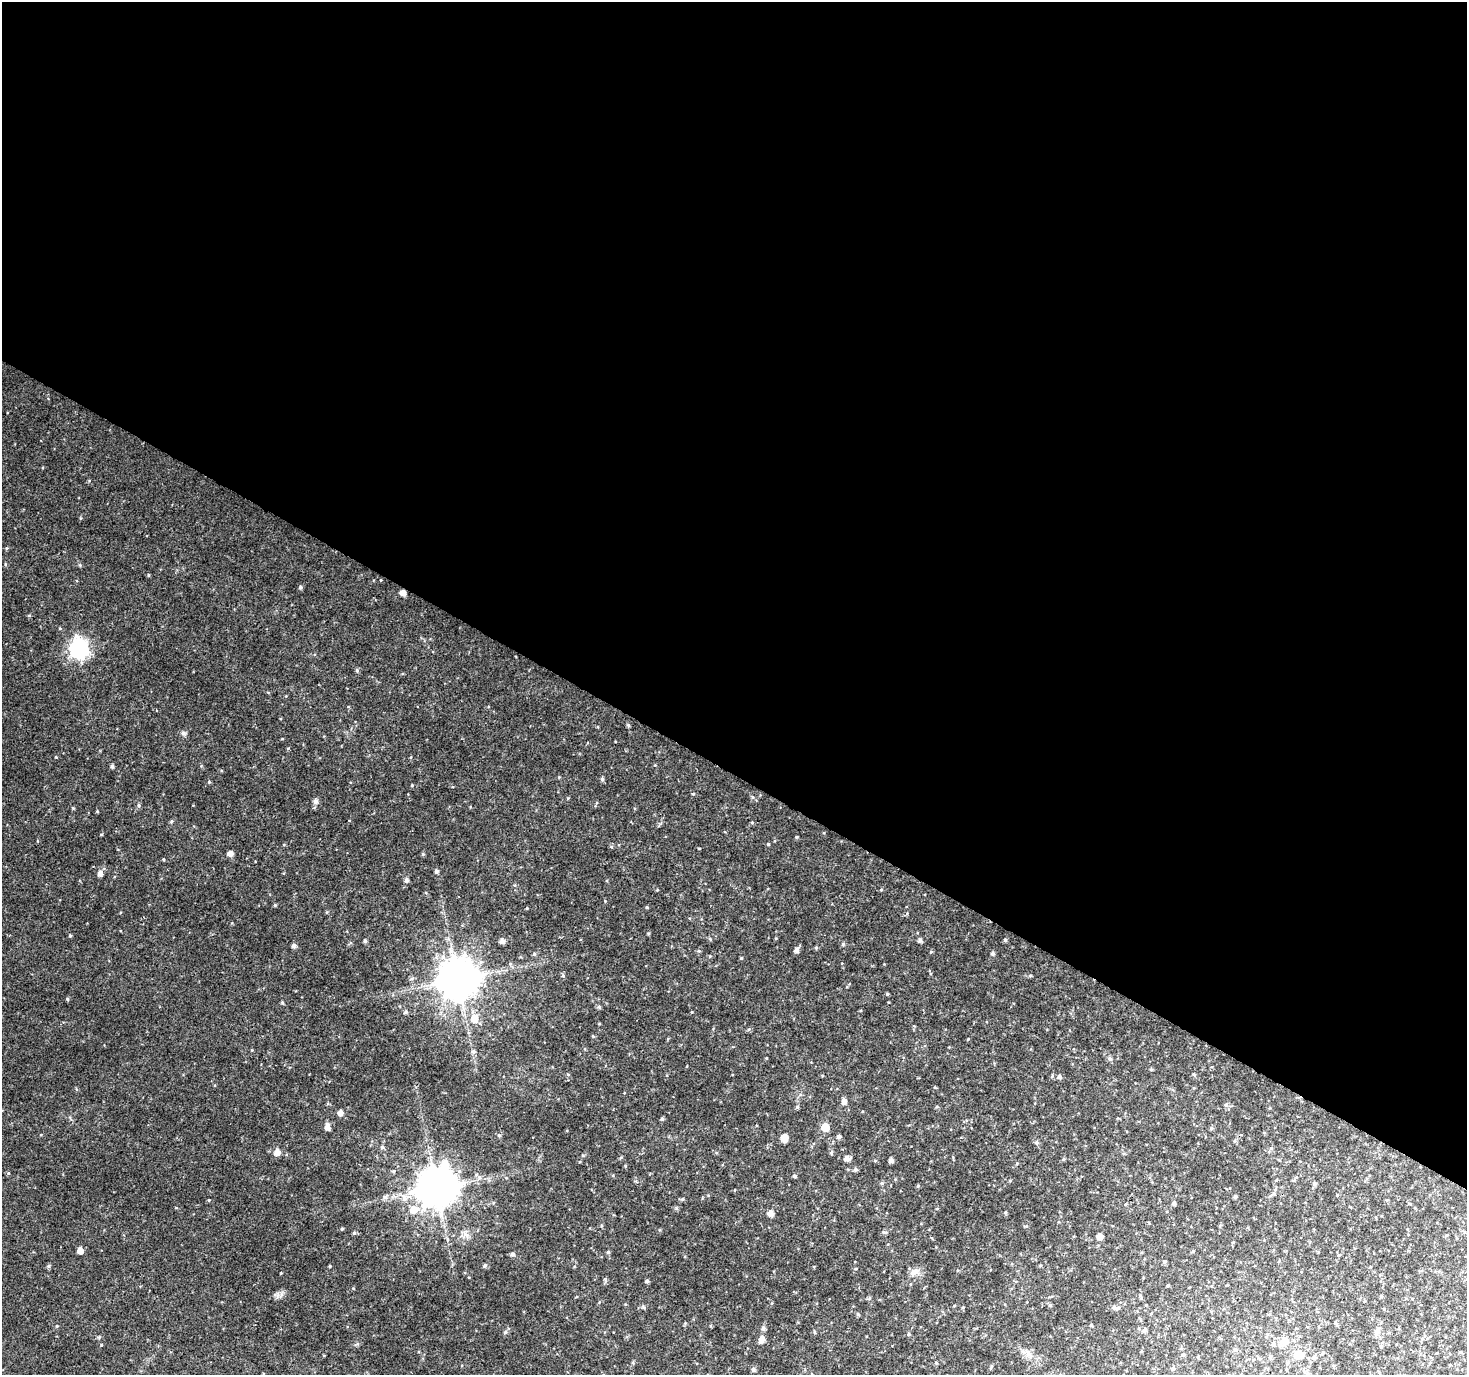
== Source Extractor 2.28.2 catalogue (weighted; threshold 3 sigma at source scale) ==
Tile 3 of 4 x 4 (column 3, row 1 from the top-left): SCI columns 2931-4395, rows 4309-5681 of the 5865 x 5939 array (HDU 1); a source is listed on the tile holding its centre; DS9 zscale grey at full resolution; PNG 1469 x 1377 px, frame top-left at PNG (2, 2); no overlay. Shown black and unused: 56% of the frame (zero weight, under 2 of 3 exposures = <1% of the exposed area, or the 3 px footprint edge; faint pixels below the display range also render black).
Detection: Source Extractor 2.28.2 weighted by HDU 2 'WHT'; one run over the whole footprint, this tile lists its part. Background 0.0253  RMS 0.0055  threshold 0.0249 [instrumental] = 3 sigma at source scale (4.5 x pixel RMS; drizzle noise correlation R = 1.50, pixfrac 1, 0.0396/0.0396 arcsec/px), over >= 5 px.
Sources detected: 150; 1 inside a brighter listed object's ellipse — not listed separately; the other 149 listed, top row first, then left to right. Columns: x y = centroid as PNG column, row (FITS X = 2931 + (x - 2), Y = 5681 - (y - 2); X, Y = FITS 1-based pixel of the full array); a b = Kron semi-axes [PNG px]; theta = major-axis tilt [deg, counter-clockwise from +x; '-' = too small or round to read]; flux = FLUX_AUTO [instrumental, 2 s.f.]
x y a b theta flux
5 564 5 3 - 0.53
149 575 4 3 - 0.57
300 587 5 4 - 0.96
403 593 5 4 - 3.6
29 615 5 3 - 0.52
79 649 8 7 - 210
357 670 6 4 -69 0.85
628 725 4 4 - 0.8
183 733 6 6 - 1.6
288 748 5 3 - 0.46
56 757 4 3 - 0.4
112 766 4 4 - 1.2
602 779 5 4 - 1.1
209 782 4 4 - 0.51
412 785 4 3 - 0.48
693 794 5 3 - 0.42
752 797 6 4 -71 0.74
315 801 6 6 - 2.1
139 805 6 5 - 0.9
73 808 4 4 - 0.53
97 811 4 3 - 0.42
171 822 5 3 - 0.67
752 822 5 3 - 0.48
796 837 4 3 - 0.51
768 844 4 4 - 0.62
230 854 5 5 - 2.7
423 854 5 4 - 0.7
163 859 4 3 - 0.52
436 871 5 4 - 1.2
100 873 6 5 - 2.5
406 880 5 5 - 1.7
881 890 5 4 - 0.54
275 905 4 4 - 0.59
647 907 4 3 - 0.57
527 908 4 3 - 0.46
70 936 4 4 - 0.61
920 940 5 5 - 1.6
1005 940 4 4 - 0.89
365 941 5 4 - 1
502 941 5 5 - 2.2
843 944 5 4 - 0.88
294 946 6 5 - 1.5
816 948 5 4 - 0.67
796 950 6 5 - 1.9
699 951 5 3 - 0.54
993 953 5 4 - 1.2
534 954 5 4 - 0.74
741 958 4 4 - 0.57
1030 975 4 4 - 0.65
563 976 5 3 - 0.57
411 979 7 3 19 0.8
458 979 12 11 - 1900
887 994 4 3 - 0.63
67 999 5 4 - 0.56
282 1002 4 4 - 0.62
599 1007 5 5 - 0.99
406 1012 6 5 - 1
474 1019 8 7 - 6.6
593 1036 4 4 - 0.49
968 1039 4 3 - 0.4
474 1051 6 6 - 1.1
766 1058 4 3 - 0.41
1110 1058 6 6 - 1.3
1151 1069 5 4 - 0.61
568 1074 5 3 - 0.5
1194 1074 5 4 - 0.7
1059 1077 5 5 - 1.7
844 1101 10 6 -72 2.7
797 1107 5 5 - 0.84
937 1107 5 3 - 0.55
340 1113 6 5 - 2.8
662 1119 5 4 - 0.87
327 1127 7 6 - 2.8
825 1127 6 5 - 10
1211 1128 5 4 - 0.8
499 1135 5 5 - 0.8
838 1137 5 5 - 1.4
784 1138 6 5 - 8.3
1234 1141 6 4 88 0.68
1036 1142 6 5 - 1.3
382 1147 5 5 - 0.91
1271 1148 5 5 - 0.83
277 1152 6 6 - 4.1
831 1153 6 3 72 0.67
583 1155 5 3 - 0.58
847 1158 7 5 9 2.7
1063 1159 5 3 - 0.66
891 1160 4 4 - 2.1
875 1161 5 3 - 0.52
855 1169 5 5 - 1.3
394 1171 5 5 - 0.7
794 1176 5 4 - 0.88
479 1177 5 5 - 1.2
882 1183 5 4 - 0.89
1314 1184 8 4 -82 0.86
918 1186 5 3 - 0.54
437 1188 12 11 - 1700
734 1190 4 2 - 0.34
1273 1194 9 4 19 1.2
1337 1195 4 3 - 0.39
385 1197 6 6 - 1.4
1235 1197 5 4 - 0.79
404 1198 12 8 -62 4
682 1199 5 4 - 0.84
1174 1203 5 4 - 1.4
1126 1204 5 3 - 0.45
413 1209 9 9 - 6.3
1005 1212 5 4 - 0.56
771 1213 5 5 - 3.4
1026 1226 6 3 17 0.56
342 1229 5 4 - 0.55
884 1232 8 4 -15 0.96
354 1233 5 4 - 0.93
1100 1236 5 5 - 4
80 1250 5 5 - 3.7
1193 1251 5 3 - 0.57
608 1252 4 4 - 0.81
512 1254 5 5 - 1.4
1339 1255 5 3 - 0.49
1164 1262 5 4 - 1
485 1265 6 5 - 1
49 1266 6 5 - 0.83
330 1266 4 3 - 0.47
915 1272 13 8 29 3.8
647 1281 5 4 - 0.97
1050 1305 5 5 - 0.66
643 1307 6 5 - 0.88
963 1307 4 3 - 0.49
1114 1308 7 6 - 1.9
858 1314 6 4 -47 0.74
1335 1323 5 4 - 0.66
763 1328 6 6 - 1.5
1145 1330 6 5 - 1.6
1377 1331 10 4 90 1.6
505 1332 6 5 - 1
908 1334 5 4 - 0.71
761 1341 6 6 - 2.4
1285 1341 11 10 - 5.1
1273 1344 6 6 - 1.2
1381 1346 4 4 - 0.57
1235 1350 5 5 - 1.1
1028 1354 14 7 -45 3.8
1183 1354 5 4 - 0.84
1298 1355 8 7 - 9
1270 1356 5 4 - 0.8
1314 1357 6 5 - 1.4
936 1363 5 3 - 0.55
1174 1368 6 4 -89 0.79
753 1369 5 5 - 1.4
Overlapping masked pixels (flux is a lower limit): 1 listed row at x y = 403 593
Unlisted compact peaks at least as high as the median listed source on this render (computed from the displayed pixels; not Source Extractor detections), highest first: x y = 101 1345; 209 1200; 281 1273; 99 1337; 699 848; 648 933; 277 1295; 89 481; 692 1012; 605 901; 57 1326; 676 1208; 357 1344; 657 890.